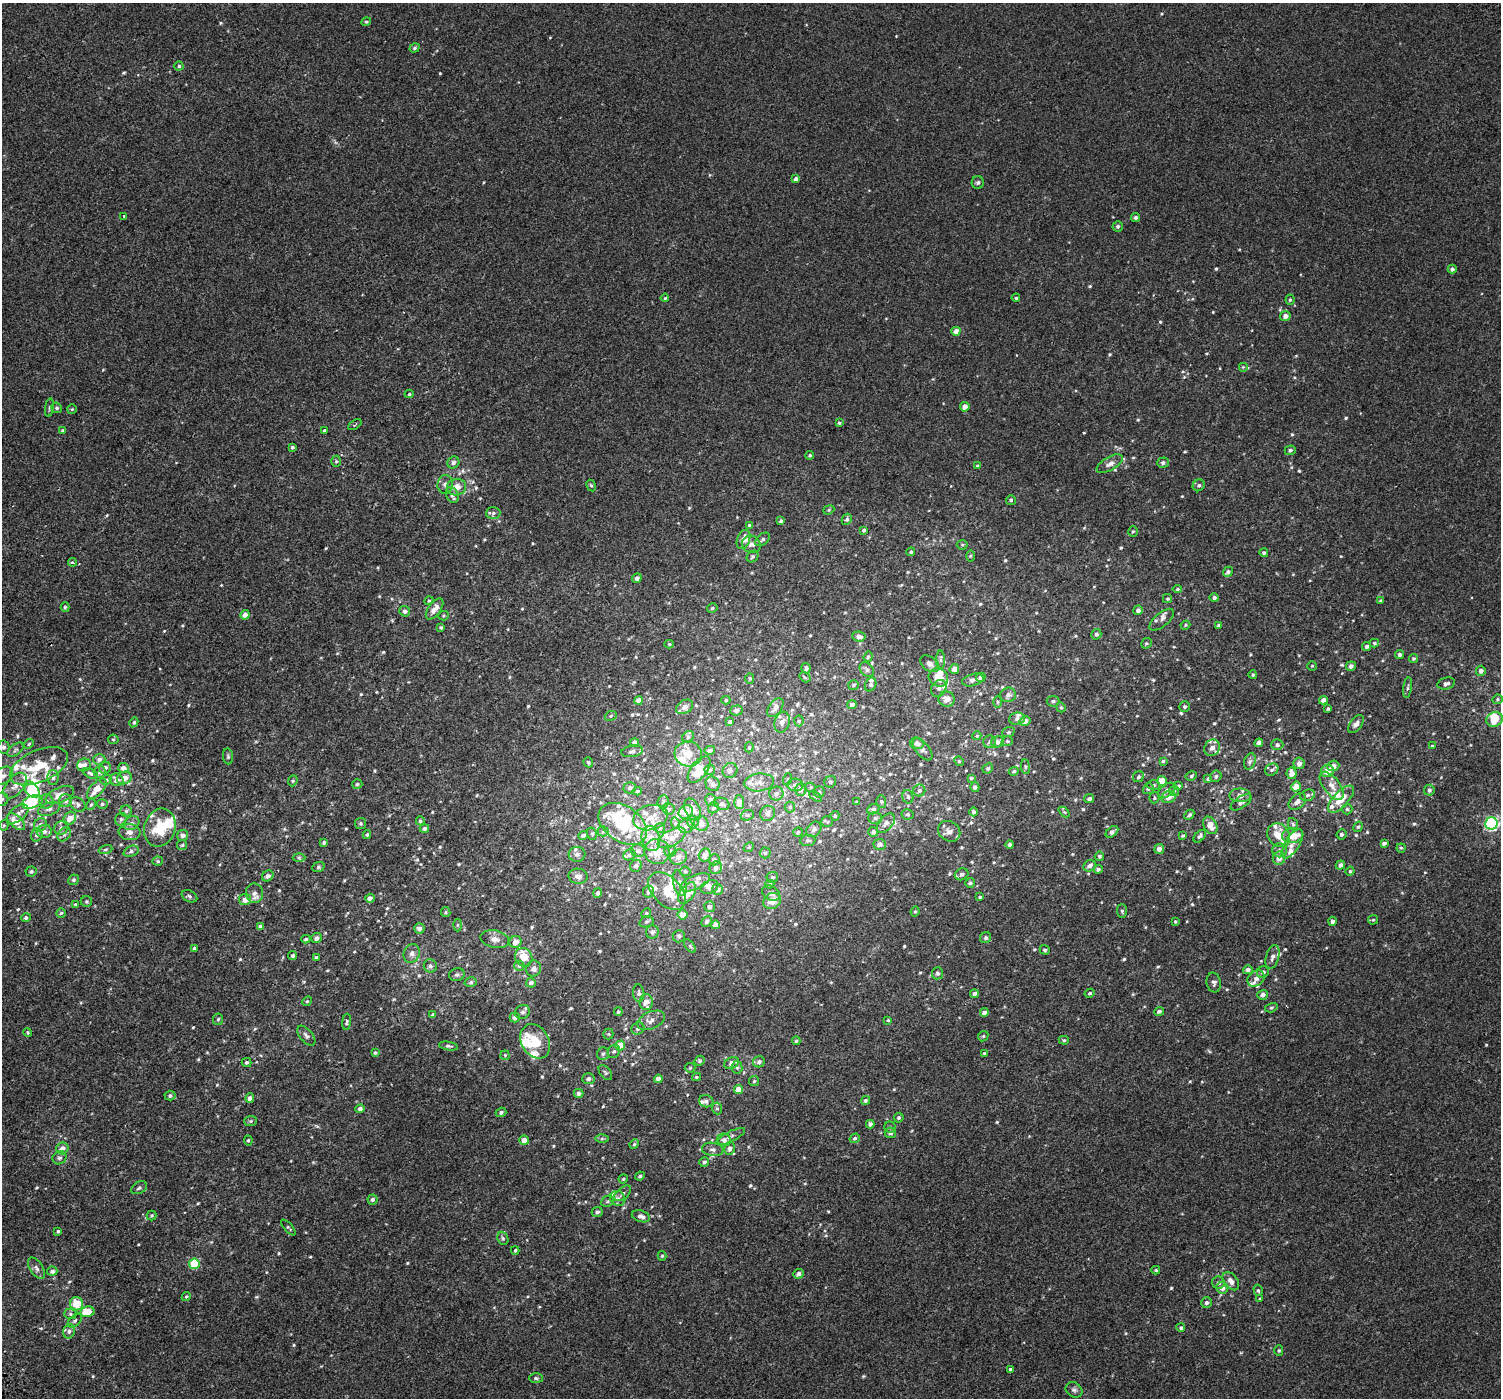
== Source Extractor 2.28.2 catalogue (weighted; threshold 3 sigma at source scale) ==
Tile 7 of 4 x 4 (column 3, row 2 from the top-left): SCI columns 3046-4544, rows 3066-4461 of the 6103 x 6064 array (HDU 1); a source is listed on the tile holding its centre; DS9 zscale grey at full resolution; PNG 1503 x 1400 px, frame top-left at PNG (2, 3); each listed source drawn as its Kron ellipse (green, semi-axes under 4 px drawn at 4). Shown black and unused: <1% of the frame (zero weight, under 2 of 3 exposures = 3% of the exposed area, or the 3 px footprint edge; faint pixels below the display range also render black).
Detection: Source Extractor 2.28.2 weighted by HDU 2 'WHT'; one run over the whole footprint, this tile lists its part. Background 0.00134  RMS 0.0056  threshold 0.0254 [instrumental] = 3 sigma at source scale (4.5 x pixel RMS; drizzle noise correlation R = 1.50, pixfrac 1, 0.0396/0.0396 arcsec/px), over >= 5 px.
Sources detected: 745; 3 inside a brighter object's white glare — neither listed nor drawn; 72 inside a brighter listed object's ellipse — not listed separately; of the other 670, all 500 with FLUX_AUTO >= 0.649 (the completeness limit of this list) listed and drawn (170 fainter detections not listed), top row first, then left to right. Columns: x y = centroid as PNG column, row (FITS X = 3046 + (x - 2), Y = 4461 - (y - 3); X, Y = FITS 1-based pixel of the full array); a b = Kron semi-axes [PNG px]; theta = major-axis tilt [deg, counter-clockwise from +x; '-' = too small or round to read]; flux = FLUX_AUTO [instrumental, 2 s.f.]
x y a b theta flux
366 22 5 4 - 0.89
414 48 5 4 - 0.95
179 66 4 4 - 0.96
796 179 4 4 - 2
978 182 6 6 - 1.2
124 216 3 3 - 5.3
1135 217 4 4 - 1.3
1118 226 5 5 - 1.2
1452 269 4 4 - 1.5
665 298 4 4 - 0.68
1016 298 4 4 - 0.91
1290 300 5 4 - 0.82
1285 316 5 5 - 2.7
956 331 4 4 - 3.8
1243 367 5 5 - 0.74
409 394 4 3 - 1
965 407 5 4 - 3.4
49 408 9 3 81 0.8
57 408 5 5 - 0.95
72 409 5 5 - 0.66
839 423 4 3 - 0.83
355 425 7 3 35 0.72
324 430 3 3 - 1.3
63 431 4 3 - 1.1
292 447 4 4 - 1
1290 450 5 5 - 1.4
810 455 4 4 - 0.85
336 461 5 4 - 0.85
453 462 6 5 - 1.5
1163 463 6 5 - 1.4
1110 464 14 6 30 2.8
977 466 4 3 - 0.68
445 484 9 8 - 2.3
591 485 6 4 -61 0.86
1199 485 6 5 - 1.3
457 487 9 8 - 5.5
452 495 8 6 -66 2.8
1011 500 5 5 - 0.9
829 510 6 4 22 0.66
493 513 7 6 - 1.3
847 519 6 5 - 1.1
781 521 4 3 - 1.1
749 525 4 4 - 0.83
864 530 4 3 - 1.1
1133 531 5 5 - 0.74
744 539 10 6 70 4.2
762 539 8 5 37 1.3
751 544 9 8 - 2.8
962 545 5 5 - 0.7
911 552 4 4 - 0.75
1264 553 4 4 - 1.1
970 556 6 4 89 0.67
753 557 6 5 - 1.1
72 562 4 3 - 1.1
1228 572 5 4 - 1.4
637 578 5 4 - 2.1
1177 589 4 4 - 0.76
1214 598 5 4 - 1.3
1167 599 4 4 - 0.76
429 601 5 4 - 0.69
1380 601 4 3 - 0.78
65 607 5 4 - 0.85
712 608 5 4 - 1.1
435 609 12 6 54 4.1
1138 610 5 4 - 2
405 611 5 5 - 1.7
245 615 5 4 - 3.5
444 616 5 4 - 0.67
1162 620 15 7 40 2.6
1185 625 5 4 - 0.66
1219 625 4 4 - 0.96
441 627 4 4 - 0.83
1096 634 5 5 - 1.5
859 636 7 5 -8 2.5
1146 643 6 5 - 0.78
1374 643 5 4 - 0.76
669 644 4 4 - 0.72
1366 646 4 4 - 1.3
1400 654 4 4 - 1.3
868 657 5 4 - 0.7
1413 659 4 4 - 0.83
941 660 9 4 -90 1.4
930 664 10 7 -35 2.7
1312 666 4 4 - 0.67
1351 666 5 4 - 1.8
806 668 5 4 - 1.2
867 669 8 6 -45 1.7
954 669 5 4 - 3.8
1481 671 5 5 - 2.1
1253 675 4 4 - 0.74
805 677 6 4 -31 0.74
938 677 10 8 -34 8.6
981 677 5 4 - 2.4
750 678 5 4 - 0.75
973 680 11 6 15 2.4
1446 683 9 5 15 1.6
871 684 7 5 65 1.2
854 685 5 5 - 1
1408 687 10 4 81 1.1
939 688 9 7 54 1.6
1008 695 8 7 - 2.2
947 699 8 7 - 5
1497 699 5 4 - 0.87
638 700 4 4 - 4.7
726 700 4 4 - 0.71
1323 700 4 4 - 3.3
1053 701 6 5 - 1.2
997 702 6 4 -89 0.66
852 704 5 4 - 1.8
685 707 9 6 32 2.3
1061 707 5 4 - 0.7
1185 707 5 5 - 0.95
775 708 10 6 54 2.8
1328 709 4 3 - 0.75
737 710 6 5 - 1.7
611 716 6 4 23 0.73
1017 719 8 6 6 1.6
1495 719 8 7 - 9.3
799 721 5 5 - 0.73
1025 721 5 5 - 3.4
134 722 5 4 - 1
730 722 4 4 - 2.2
782 722 10 7 74 3.1
1356 724 10 5 54 2.5
1008 732 6 5 - 0.74
977 736 4 4 - 0.69
688 737 6 5 - 0.88
113 739 5 4 - 0.73
1007 741 6 4 19 0.81
634 742 4 4 - 2.4
990 742 6 6 - 1.3
997 742 6 5 - 2.5
917 743 7 6 - 2.7
1259 743 4 4 - 2.6
29 744 5 4 - 0.77
1277 745 6 5 - 1.4
1432 746 4 3 - 0.69
3 747 6 6 - 1.5
749 747 5 4 - 0.84
1212 748 8 7 - 2.7
923 749 13 6 -50 2
16 750 9 5 37 1.3
710 750 5 4 - 0.79
632 751 11 5 8 1.7
688 754 14 12 -15 6.3
228 756 8 5 -83 0.89
99 759 6 5 - 1.6
959 761 5 4 - 0.74
1163 761 4 4 - 0.79
1250 761 8 5 71 1.4
588 762 5 4 - 0.83
1299 763 6 5 - 3.1
84 765 7 6 - 1.6
39 766 31 16 23 18
1333 766 6 5 - 3.3
1025 767 7 4 -83 0.73
105 768 6 5 - 1.7
123 768 5 5 - 2.9
988 768 5 5 - 0.97
699 770 15 8 52 6.2
710 770 5 5 - 1
730 770 8 7 - 1.6
1272 770 7 5 35 1.3
1014 771 5 4 - 0.98
1327 771 6 6 - 6
100 772 6 5 - 1.4
90 773 8 4 -28 1.1
1292 773 6 5 - 3.9
3 776 11 7 39 2.9
1191 776 6 4 30 0.82
1216 776 6 5 - 1.1
1138 777 6 5 - 0.99
53 778 7 5 -89 1.5
124 778 7 6 - 4.3
971 778 4 3 - 0.85
788 779 6 4 72 0.72
1208 779 4 4 - 0.89
106 780 6 5 - 1
117 780 7 6 - 2.7
293 781 5 4 - 0.85
1162 781 5 4 - 6.7
759 782 15 9 7 3.6
830 782 6 5 - 1.1
357 784 5 5 - 0.83
713 784 7 6 - 1.7
795 785 8 6 -5 1.6
1154 785 6 5 - 0.96
15 786 15 8 50 4.4
1179 786 4 4 - 0.76
1332 786 16 8 -52 4.2
811 787 5 4 - 0.72
975 787 5 4 - 1.3
1296 787 5 5 - 6.7
630 788 6 5 - 1.6
32 789 9 6 -47 26
97 789 12 6 48 7.2
1148 789 6 5 - 1.1
800 790 6 5 - 2.1
1167 790 10 6 41 1.9
1429 790 5 5 - 1.4
637 791 5 4 - 0.72
919 791 6 6 - 1.3
1174 791 5 5 - 0.83
819 792 5 5 - 0.83
776 793 7 7 - 1.8
60 795 15 7 23 5.3
1240 795 10 7 -1 2.5
1308 795 7 5 18 1.3
816 796 7 4 -37 0.83
908 797 7 5 -74 1.2
1169 797 7 6 - 4.2
1154 798 5 5 - 0.78
2 799 7 6 - 1.4
1089 799 5 4 - 1.5
1341 799 17 7 47 8.3
66 800 6 6 - 1.8
711 800 6 5 - 1.7
47 801 7 7 - 1.9
881 801 6 5 - 0.82
1297 801 10 6 40 2.5
32 802 11 6 17 19
663 802 7 5 83 1.1
739 802 7 5 -87 4.2
857 802 4 3 - 0.71
1241 802 12 5 33 1.9
91 804 6 4 60 0.91
102 804 5 4 - 0.87
722 804 8 6 -23 1.4
78 805 8 6 -37 1.7
790 807 5 5 - 0.88
713 808 6 5 - 0.82
49 809 11 6 18 2.4
669 809 6 5 - 1.2
873 809 6 5 - 1.1
1347 809 5 5 - 1
693 810 12 7 -61 3.5
126 811 5 5 - 0.98
686 812 7 6 - 4.4
973 812 4 4 - 1.6
1064 812 6 4 -43 0.7
767 813 8 7 - 2
17 814 13 7 38 3.1
908 814 6 5 - 0.88
747 815 7 5 19 0.98
1189 815 6 4 46 0.99
835 816 5 4 - 0.75
70 818 7 5 48 4.9
650 818 18 12 16 7.6
875 818 7 5 1 1.2
121 819 6 5 - 1.1
420 821 4 4 - 0.83
16 822 10 6 -42 6
693 822 6 6 - 1.2
827 822 6 5 - 0.83
131 823 8 6 28 1.9
360 823 5 5 - 0.9
675 823 6 4 -73 0.82
886 823 11 6 49 2.7
1491 823 6 6 - 91
623 824 27 17 -34 34
701 824 7 7 - 3.5
1293 824 6 4 -67 0.83
4 825 5 4 - 0.68
40 825 7 6 - 2.2
1210 825 9 6 -62 4.4
686 826 7 7 - 2.1
1358 827 5 4 - 0.79
61 828 7 6 - 1.9
160 828 19 15 70 18
424 828 5 4 - 1.4
660 828 5 5 - 0.8
814 829 9 6 47 1.5
44 831 7 6 - 2.2
603 831 5 5 - 0.82
949 831 12 9 -34 3
130 832 11 8 -7 2.9
798 832 5 4 - 0.78
873 832 5 5 - 1.8
1112 832 7 4 40 1.8
64 834 8 5 48 1.3
592 834 6 5 - 1
1341 834 5 5 - 1.2
37 835 6 5 - 1.7
183 835 5 5 - 2.2
367 835 4 4 - 0.88
1279 835 13 10 -53 7
1293 835 10 7 10 7.8
583 836 4 4 - 2
1183 836 4 4 - 0.76
1200 836 7 4 46 1.3
672 838 16 8 30 4.5
651 839 12 9 -76 5.8
808 841 7 5 8 1.3
324 842 4 4 - 1.2
1384 843 4 3 - 1.4
880 844 6 5 - 2
1292 844 16 7 58 3.2
182 845 5 5 - 0.81
1010 845 4 4 - 1.5
749 847 5 4 - 0.67
1401 848 4 4 - 0.71
1159 849 5 5 - 2.5
105 850 7 3 19 0.65
1280 850 7 7 - 1.8
131 851 8 5 22 1.2
638 851 7 6 - 2.1
657 851 12 12 - 8.3
670 851 6 5 - 1.1
765 853 5 5 - 0.88
577 854 8 7 - 2.2
629 855 6 5 - 1.2
705 855 6 6 - 3
1099 856 4 4 - 0.93
299 857 6 4 -2 0.86
678 857 8 7 - 2.8
1279 858 7 6 - 3.2
714 860 6 5 - 0.99
158 861 5 4 - 0.79
1340 865 5 4 - 1.9
636 866 6 5 - 1.7
1089 866 6 5 - 2.2
318 867 6 5 - 0.8
716 868 6 6 - 1.8
1098 869 4 4 - 1.4
31 871 5 5 - 1
685 871 5 4 - 0.81
1350 871 4 4 - 0.81
962 874 7 5 23 1.3
268 876 6 5 - 1.8
578 876 9 7 -8 2.8
772 877 6 5 - 1.1
73 880 5 5 - 0.95
695 882 16 7 24 3.2
680 883 13 6 -77 2.5
970 883 5 4 - 1.2
770 884 5 4 - 0.72
709 887 9 6 23 2.6
718 889 5 5 - 1.5
667 891 22 14 -45 12
648 892 6 5 - 1.4
254 893 9 8 - 3
598 893 5 4 - 1.6
687 893 12 7 54 6.8
771 893 9 7 -31 2.1
189 896 8 5 -27 1.1
980 897 3 3 - 0.77
370 898 5 4 - 2.2
245 900 6 5 - 4
86 901 5 5 - 0.91
772 901 9 7 28 4.5
75 904 4 3 - 1.3
709 907 5 5 - 1.7
1122 911 7 5 -88 0.96
446 912 5 4 - 0.73
915 912 5 3 - 0.74
61 913 4 4 - 0.81
646 913 5 4 - 0.69
683 915 5 5 - 4.2
26 918 5 4 - 1.2
1373 920 5 4 - 0.72
1332 921 4 4 - 1.7
646 922 7 5 15 1.1
707 922 6 5 - 1.2
1175 922 4 4 - 0.73
457 925 6 4 90 0.7
715 925 4 4 - 3.9
260 926 4 4 - 1.5
419 928 5 5 - 2.9
652 932 6 6 - 1.6
679 936 6 6 - 1.4
316 938 5 5 - 1.8
986 938 6 5 - 1.1
306 939 4 3 - 0.85
495 939 14 8 -13 3.3
515 942 6 6 - 4
690 946 8 4 -54 0.72
194 948 4 3 - 1.3
1045 950 5 4 - 1
412 953 10 8 66 2.3
293 956 5 4 - 1
316 957 3 3 - 0.77
524 957 9 8 - 7.4
1272 957 12 6 74 2.3
430 966 7 6 - 1.3
519 966 5 5 - 0.88
534 969 8 7 - 2.3
1248 970 5 4 - 1.8
1263 972 6 5 - 1.6
937 973 6 5 - 1.3
457 975 8 6 14 1.4
1256 979 9 7 40 2.6
471 982 6 5 - 1.2
1214 982 10 7 -80 1.7
531 983 5 5 - 2.2
639 993 9 5 -83 1.6
1090 993 5 4 - 1
974 994 4 4 - 1.9
1263 995 5 4 - 2
307 1001 5 4 - 0.69
646 1002 8 6 89 4.8
1271 1008 6 4 16 0.81
1159 1011 5 4 - 1.3
522 1012 7 7 - 1.6
618 1012 4 4 - 0.98
984 1013 4 4 - 2.3
433 1015 4 3 - 1.4
515 1018 5 5 - 2.5
218 1019 6 5 - 0.81
651 1020 14 8 23 3.9
888 1020 4 4 - 0.7
347 1022 8 4 84 0.94
638 1028 7 6 - 1.7
28 1032 4 4 - 0.68
608 1034 5 5 - 0.65
306 1036 12 6 -50 1.8
983 1036 5 4 - 0.72
1064 1040 5 4 - 0.77
535 1041 18 13 -61 12
796 1041 4 3 - 0.71
620 1045 5 5 - 8.2
448 1046 9 4 -9 1
614 1051 7 5 56 1.4
375 1053 4 4 - 0.91
984 1053 4 4 - 0.68
603 1054 6 5 - 1.1
505 1055 4 4 - 0.66
699 1061 5 4 - 1
247 1062 5 4 - 1.1
759 1062 6 5 - 1.4
731 1063 8 5 22 3.1
737 1067 6 5 - 1.3
690 1068 5 5 - 0.65
605 1073 9 5 -52 1.1
696 1077 4 3 - 0.76
588 1079 6 5 - 1.9
658 1079 4 4 - 3.5
754 1081 5 5 - 0.78
738 1089 4 4 - 5.8
578 1093 5 4 - 2
170 1096 5 5 - 1.2
250 1098 5 4 - 1.9
865 1100 4 4 - 1.1
706 1101 7 6 - 1.4
717 1108 6 5 - 0.94
360 1109 4 4 - 2.1
501 1112 5 4 - 1.3
899 1118 5 4 - 1.1
251 1121 6 5 - 0.81
870 1124 4 4 - 1.8
890 1127 5 5 - 0.91
890 1133 5 5 - 2
731 1136 16 5 27 1.8
855 1138 5 4 - 1.1
602 1139 6 4 1 0.91
248 1140 5 4 - 0.82
524 1140 4 4 - 3.8
724 1140 7 6 - 2.4
634 1144 5 4 - 0.73
62 1148 6 5 - 3.6
730 1148 6 5 - 2
713 1149 11 6 -7 1.9
59 1158 7 6 - 1.3
704 1162 5 4 - 1.2
640 1176 5 4 - 1
623 1179 4 4 - 0.68
139 1188 8 5 29 1.2
623 1193 10 5 40 1.5
618 1198 8 7 - 1.9
372 1199 5 5 - 1.3
607 1201 7 5 23 0.91
597 1212 5 5 - 1.3
151 1215 5 4 - 0.76
641 1216 9 5 -18 2.5
288 1227 10 4 -48 0.92
58 1231 4 3 - 0.74
503 1238 7 5 -68 1
515 1250 4 4 - 0.78
662 1256 5 4 - 0.74
194 1264 5 5 - 19
36 1268 12 6 -57 2.1
1156 1270 4 3 - 0.67
52 1271 5 5 - 1.7
798 1274 5 4 - 2.2
1231 1281 10 6 -51 3.6
1218 1283 6 6 - 1.5
1222 1288 6 5 - 3
1258 1290 6 4 -72 0.81
186 1296 5 4 - 0.72
1260 1299 4 3 - 0.65
1207 1303 5 5 - 1.5
76 1304 6 6 - 11
87 1312 7 5 12 11
70 1314 6 5 - 1.1
75 1321 8 5 44 1.1
1181 1328 4 4 - 1
69 1331 7 5 76 1.4
1279 1350 5 4 - 0.73
1010 1369 3 3 - 1
536 1378 7 5 -2 1
1074 1390 9 7 -34 1.5
Isophote crosses this tile's border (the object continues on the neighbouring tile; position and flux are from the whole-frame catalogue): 2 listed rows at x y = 3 776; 2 799